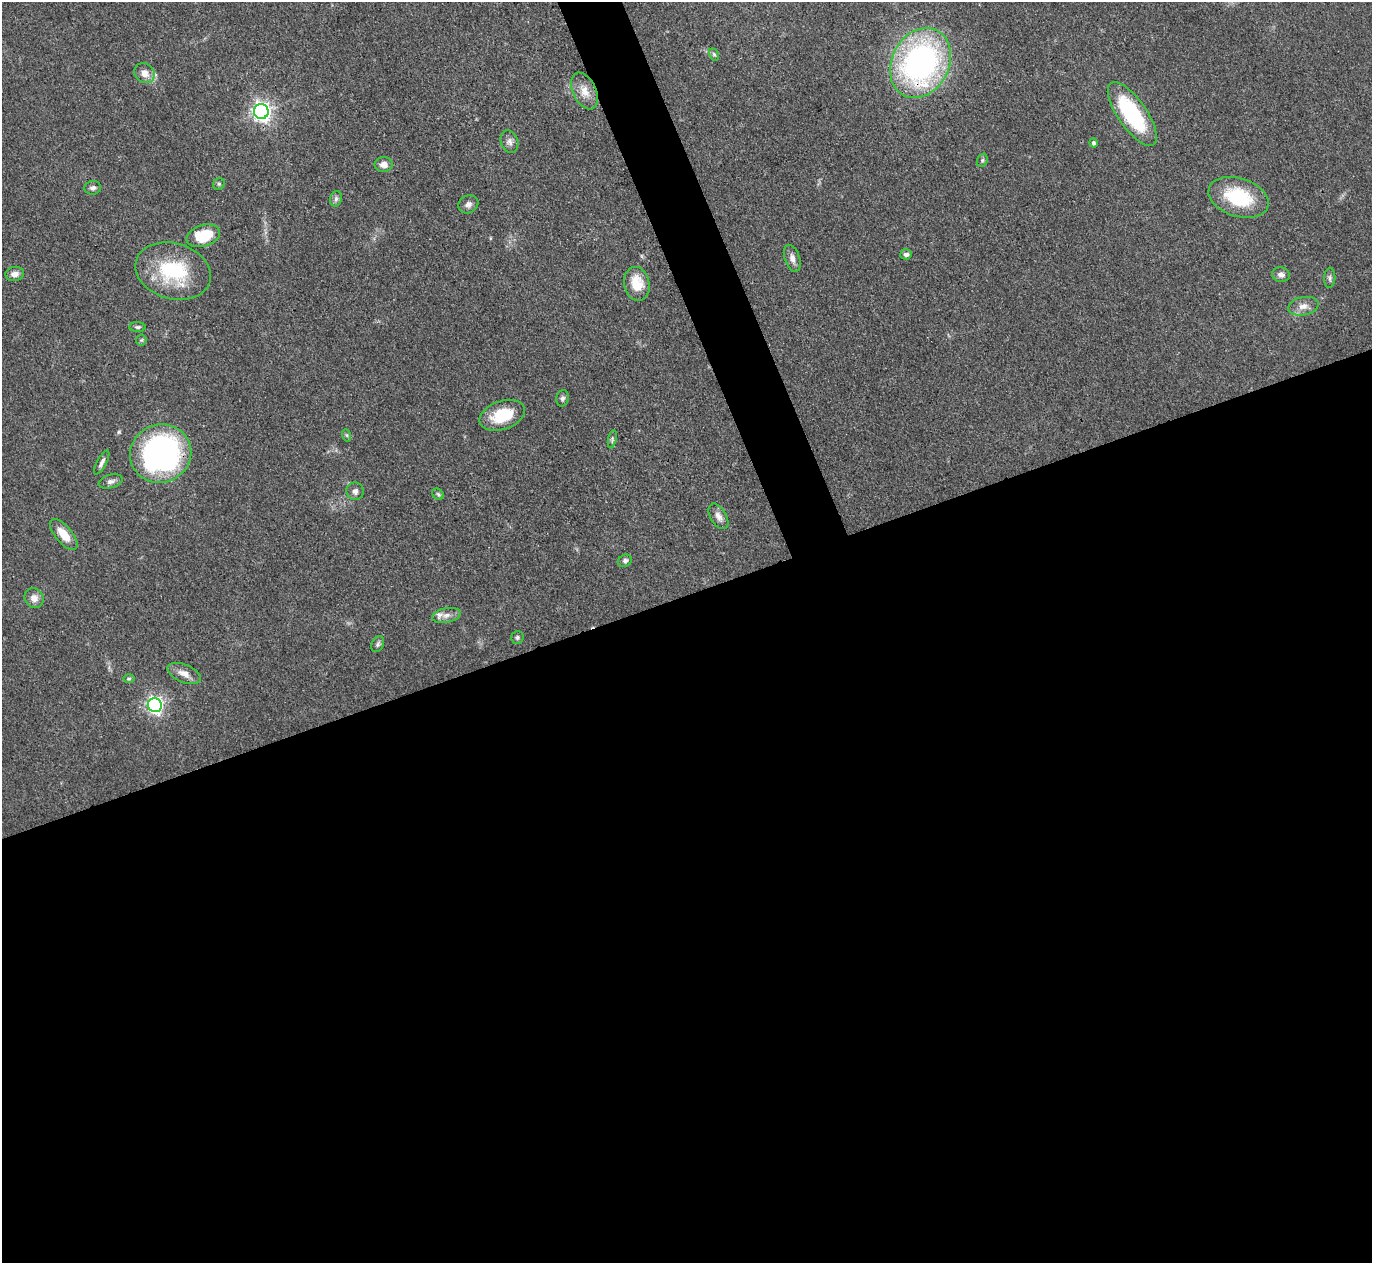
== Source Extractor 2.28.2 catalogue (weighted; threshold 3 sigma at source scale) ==
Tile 15 of 4 x 4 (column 3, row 4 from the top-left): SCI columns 2745-4114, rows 151-1411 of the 5487 x 5475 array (HDU 1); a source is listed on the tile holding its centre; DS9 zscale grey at full resolution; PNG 1374 x 1265 px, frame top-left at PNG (2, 2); each listed source drawn as its Kron ellipse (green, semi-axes under 4 px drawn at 4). Shown black and unused: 55% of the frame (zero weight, under 3 of 4 exposures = <1% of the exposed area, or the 3 px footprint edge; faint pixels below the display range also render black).
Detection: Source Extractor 2.28.2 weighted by HDU 2 'WHT'; one run over the whole footprint, this tile lists its part. Background 0.0712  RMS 0.0053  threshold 0.0238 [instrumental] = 3 sigma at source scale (4.5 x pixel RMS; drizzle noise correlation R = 1.50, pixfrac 1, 0.05/0.05 arcsec/px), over >= 5 px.
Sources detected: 46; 1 inside a brighter listed object's ellipse — not listed separately; the other 45 listed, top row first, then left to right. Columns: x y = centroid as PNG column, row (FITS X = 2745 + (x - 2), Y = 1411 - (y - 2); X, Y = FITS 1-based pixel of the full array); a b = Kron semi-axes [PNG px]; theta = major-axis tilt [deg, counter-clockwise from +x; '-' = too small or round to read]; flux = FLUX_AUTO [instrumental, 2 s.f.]
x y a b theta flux
714 54 6 4 -62 0.93
920 63 36 29 63 160
144 73 11 9 -43 4.9
584 91 19 11 -65 6.9
261 111 7 7 - 260
1132 114 38 14 -55 48
509 142 11 8 -70 2.6
1093 143 5 4 - 1.4
982 160 7 5 69 0.97
384 165 9 7 -1 3.7
219 184 6 5 - 0.96
93 188 8 6 4 1.7
1238 197 31 19 -17 32
336 199 8 6 71 1.5
468 204 10 8 28 2.6
203 236 17 10 17 18
906 254 6 5 - 1.5
792 258 14 7 -71 3.2
173 271 38 27 -16 42
15 274 9 7 13 3.2
1281 275 9 7 -13 2.4
1330 278 10 5 86 1.5
637 284 17 12 -78 13
1303 306 15 9 11 4.4
138 327 8 5 -1 1.1
141 340 5 5 - 0.74
562 398 8 6 76 1.4
502 415 23 14 19 19
346 435 6 4 -70 0.75
612 439 9 3 78 1
161 454 31 29 20 160
102 462 13 4 61 2.1
111 481 12 6 16 2.4
355 491 9 8 - 2.2
438 494 6 5 - 0.95
718 516 14 8 -60 3.2
64 534 19 8 -50 8.7
625 561 7 6 - 1.7
34 598 10 9 - 4
446 615 14 7 11 3.4
517 637 6 6 - 1.2
378 644 8 6 64 1.3
184 673 18 9 -22 5.1
129 678 6 4 1 0.8
155 705 7 7 - 170
Overlapping masked pixels (flux is a lower limit): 2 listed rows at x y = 920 63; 161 454